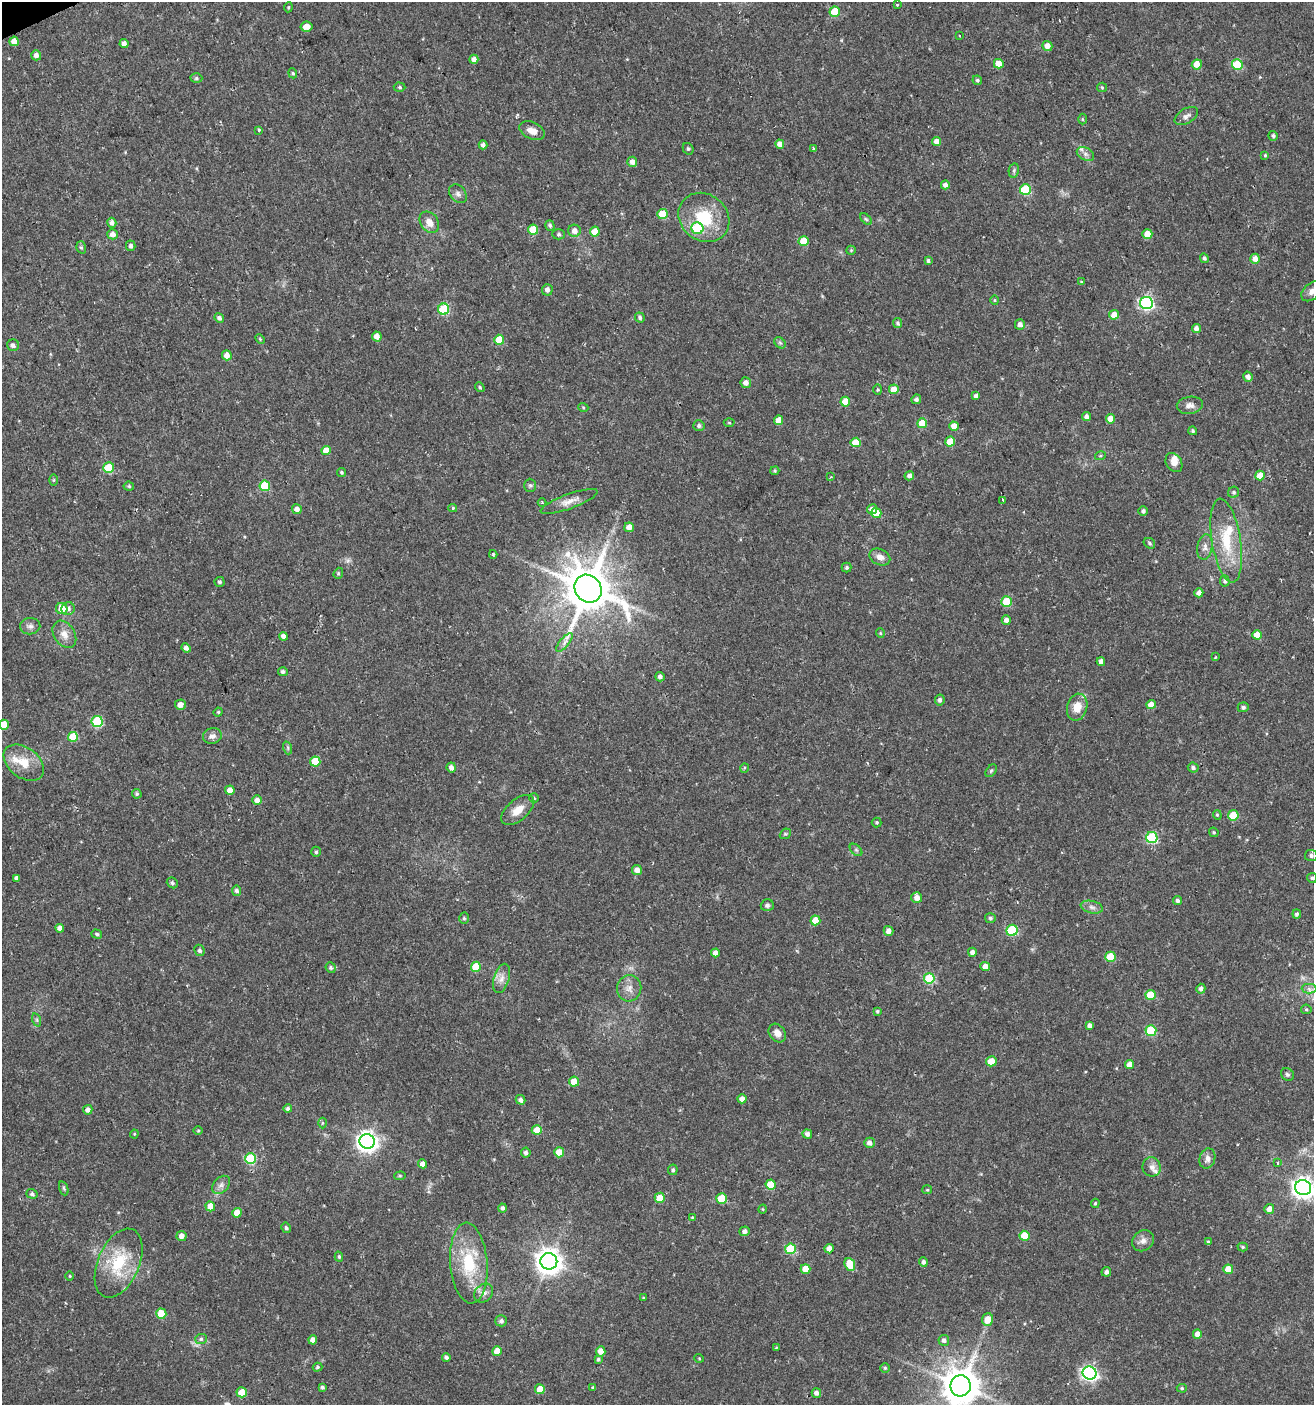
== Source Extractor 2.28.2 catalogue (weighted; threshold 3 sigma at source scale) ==
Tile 11 of 4 x 4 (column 3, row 3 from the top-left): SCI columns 2707-4018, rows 1405-2807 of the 5473 x 5614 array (HDU 1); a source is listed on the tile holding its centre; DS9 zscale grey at full resolution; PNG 1316 x 1407 px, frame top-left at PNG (2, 2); each listed source drawn as its Kron ellipse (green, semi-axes under 4 px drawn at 4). Shown black and unused: <1% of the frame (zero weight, under 2 of 3 exposures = <1% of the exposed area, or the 3 px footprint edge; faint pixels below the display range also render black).
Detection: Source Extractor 2.28.2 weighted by HDU 2 'WHT'; one run over the whole footprint, this tile lists its part. Background 0.0254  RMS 0.0042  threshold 0.0188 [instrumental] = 3 sigma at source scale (4.5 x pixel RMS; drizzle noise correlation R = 1.50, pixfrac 1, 0.0396/0.0396 arcsec/px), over >= 5 px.
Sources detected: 300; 1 too faint to see at this stretch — neither listed nor drawn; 7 inside a brighter listed object's ellipse — not listed separately; the other 292 listed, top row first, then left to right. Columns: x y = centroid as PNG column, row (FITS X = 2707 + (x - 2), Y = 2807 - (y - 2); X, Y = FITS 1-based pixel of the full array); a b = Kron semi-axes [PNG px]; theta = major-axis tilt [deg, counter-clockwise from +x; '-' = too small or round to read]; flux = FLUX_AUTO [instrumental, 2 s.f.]
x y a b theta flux
897 4 3 3 - 0.9
288 7 5 3 - 0.47
835 12 5 5 - 13
306 27 6 5 - 3.6
959 36 3 2 - 0.61
14 41 4 4 - 3.7
124 44 4 4 - 1.9
1047 46 5 5 - 2.8
36 55 5 5 - 1.8
474 59 4 4 - 2.2
999 64 5 4 - 6
1197 64 5 5 - 5.6
1237 65 5 5 - 20
293 73 5 4 - 0.5
196 78 6 5 - 0.72
977 80 5 4 - 0.78
400 87 6 4 -3 0.67
1102 87 5 4 - 0.46
1186 116 13 7 31 1.8
1082 119 5 3 - 0.43
259 130 3 3 - 1.4
532 131 13 8 -25 3.5
1273 136 5 4 - 1
937 142 4 4 - 3.1
780 144 4 4 - 3.2
483 145 4 4 - 1.5
688 149 6 5 - 0.72
813 149 3 3 - 0.83
1085 154 9 6 -27 1.6
1265 155 4 4 - 0.48
632 162 5 5 - 2.1
1014 170 7 5 80 0.81
945 185 4 4 - 1.7
1025 190 5 5 - 25
458 194 10 7 -49 1.7
663 214 5 5 - 10
704 217 27 23 -38 19
866 219 7 4 -44 0.68
429 222 12 8 -55 3.9
112 223 5 4 - 1.8
550 225 5 4 - 0.82
697 228 6 5 - 24
533 230 5 5 - 12
574 231 6 6 - 2.9
595 232 5 5 - 5.8
112 234 5 5 - 2.6
559 234 6 5 - 0.77
1147 234 5 5 - 5.2
804 241 5 5 - 8.5
131 246 5 5 - 1.1
81 247 6 5 - 0.71
851 250 5 4 - 0.48
1204 258 5 4 - 0.85
1255 259 5 5 - 2.9
928 261 4 3 - 0.83
1081 281 4 3 - 0.39
547 290 6 5 - 1.9
1312 291 12 8 41 2.3
994 300 5 3 - 0.43
1146 303 6 6 - 83
444 309 5 5 - 28
1114 315 5 4 - 3.8
640 317 5 4 - 0.84
219 318 5 4 - 1.3
898 323 5 4 - 0.8
1020 324 5 5 - 2.2
1196 328 4 4 - 1.9
377 336 5 4 - 3.1
260 339 6 3 -46 0.43
499 340 5 5 - 9.2
780 343 6 5 - 0.77
13 345 6 5 - 1.5
227 355 5 5 - 3.3
1248 377 5 4 - 1.9
746 383 5 5 - 2.1
480 387 5 4 - 0.6
878 389 5 4 - 0.48
894 389 5 5 - 4.6
976 396 4 4 - 1.4
916 399 5 5 - 1.2
845 402 5 5 - 7.2
1190 405 13 8 9 2.3
583 407 5 3 - 0.4
1086 416 4 4 - 1.5
1110 419 4 4 - 4.3
779 420 4 4 - 4.6
729 423 5 3 - 0.43
922 423 5 5 - 7.1
699 426 5 5 - 0.95
954 426 5 4 - 4.4
1193 431 4 4 - 0.74
856 442 5 4 - 7.6
950 442 5 5 - 8
326 450 5 4 - 4.9
1100 456 5 3 - 0.41
1174 463 10 7 -58 2.8
109 468 5 5 - 17
775 471 5 4 - 0.5
342 472 5 4 - 0.6
1260 475 5 5 - 5.1
909 476 5 4 - 1.5
831 477 4 3 - 0.37
54 480 6 4 89 0.49
530 485 6 6 - 0.86
129 486 5 4 - 0.64
265 486 5 5 - 20
1234 492 6 5 - 0.83
569 501 30 7 20 4
1003 501 4 3 - 5.8
542 503 4 3 - 0.39
453 508 4 3 - 0.75
297 509 5 5 - 2.4
872 509 5 5 - 1.8
1143 511 5 4 - 1.2
876 513 5 5 - 5.6
629 527 5 4 - 2.9
1226 540 42 14 -81 16
1149 543 6 5 - 0.77
1205 547 13 7 80 2.3
493 554 4 3 - 0.65
880 557 11 8 -25 2.9
847 567 5 5 - 0.82
338 573 5 4 - 0.61
1225 581 5 5 - 0.85
219 582 5 5 - 0.82
588 589 15 12 -51 2000
1199 593 4 4 - 2.6
1007 601 5 5 - 15
62 609 6 5 - 6.4
68 609 7 6 - 1.9
1006 620 4 4 - 1.6
30 626 10 8 7 1.7
880 633 5 4 - 0.47
64 634 15 10 -57 3.7
1257 635 5 4 - 4.1
283 636 4 4 - 1.7
564 643 11 4 50 1.8
186 648 5 4 - 2.1
1216 657 3 2 - 0.37
1101 662 4 4 - 2.3
283 672 5 4 - 1.1
660 677 5 4 - 1.4
940 700 5 5 - 1.2
180 705 5 5 - 3.1
1151 705 4 4 - 4.2
1077 707 14 10 75 5.7
1243 707 5 5 - 1.2
218 712 4 4 - 0.45
97 722 5 5 - 31
4 725 5 5 - 7.2
212 736 9 7 14 2.1
73 737 5 5 - 11
288 748 6 4 -72 0.7
315 761 5 5 - 12
24 763 22 15 -37 8.4
451 767 5 4 - 2.1
744 768 5 3 - 0.37
1193 768 5 4 - 1.1
991 771 7 4 53 0.7
230 790 4 4 - 3.3
137 794 5 4 - 0.76
534 798 5 4 - 0.69
257 800 5 4 - 2.4
518 810 20 10 40 5.1
1217 815 5 4 - 0.5
1233 815 5 5 - 11
877 822 5 5 - 0.69
1214 832 5 4 - 0.55
785 834 6 4 42 0.6
1152 838 5 5 - 33
856 850 7 4 -45 0.72
316 852 5 4 - 0.75
1311 856 6 6 - 1.2
637 870 5 5 - 2.5
16 878 4 4 - 1.5
1312 878 5 5 - 0.74
172 883 6 5 - 0.82
236 891 5 4 - 1.3
917 898 5 5 - 3.4
1177 901 5 4 - 0.94
767 905 6 6 - 0.97
1092 907 11 6 -12 1.7
1297 914 4 4 - 0.91
464 918 6 5 - 0.7
990 918 5 5 - 0.82
815 920 5 5 - 6.9
60 928 4 4 - 2.3
1012 930 6 5 - 31
889 931 5 5 - 2
97 934 5 4 - 0.78
199 950 6 5 - 1
972 952 4 4 - 1.8
715 953 4 4 - 2.5
1110 957 5 5 - 13
985 966 5 4 - 3.1
476 967 5 5 - 11
331 968 5 5 - 0.83
502 978 15 8 73 3
929 978 5 5 - 26
629 988 13 12 - 3.6
1201 989 5 4 - 1.5
1309 989 7 4 -1 1.2
1150 995 5 5 - 11
1306 1009 5 5 - 0.57
877 1011 4 3 - 0.67
37 1020 7 4 -72 0.76
1090 1025 4 4 - 1.7
1151 1031 5 5 - 23
777 1033 10 8 -52 3
991 1061 5 5 - 7.8
1129 1064 4 4 - 3.3
1287 1074 7 6 - 0.98
574 1082 5 5 - 6.6
742 1099 4 4 - 2.4
521 1100 5 4 - 1.4
288 1109 4 4 - 1
88 1110 5 4 - 2.1
322 1123 5 3 - 0.5
198 1130 5 3 - 0.41
537 1130 5 5 - 6.2
134 1134 4 4 - 0.41
807 1134 5 4 - 1.7
367 1141 7 7 - 240
869 1143 5 5 - 1.9
559 1152 5 5 - 7.8
526 1153 5 4 - 1.2
1207 1158 10 8 74 2.1
251 1159 5 5 - 28
1277 1163 3 3 - 1
423 1164 4 4 - 2.5
1152 1167 10 9 - 2.1
673 1170 5 4 - 0.81
400 1176 6 4 6 0.55
221 1185 10 7 45 1.8
771 1185 5 5 - 8.8
64 1188 7 4 -71 0.7
1303 1188 8 7 - 280
927 1190 5 4 - 0.47
32 1194 5 4 - 1.1
660 1198 5 5 - 6.9
721 1198 5 5 - 13
1095 1203 5 4 - 0.54
210 1206 5 4 - 4.9
502 1208 4 4 - 1.1
763 1209 5 3 - 0.36
1269 1209 5 5 - 2.9
237 1213 5 5 - 6.1
692 1217 4 3 - 0.36
286 1228 5 4 - 0.72
745 1231 5 4 - 1.7
182 1236 5 5 - 2.4
1024 1236 5 5 - 8.7
1143 1241 11 9 41 2.5
1208 1242 4 3 - 0.83
1243 1247 5 4 - 0.6
790 1249 5 5 - 21
829 1249 5 4 - 2.8
339 1257 5 4 - 0.58
549 1261 8 8 - 460
923 1262 5 4 - 1.2
119 1263 36 20 66 20
469 1263 40 18 -85 21
850 1264 6 5 - 11
805 1269 5 5 - 6
1228 1269 5 5 - 5.6
1106 1272 5 4 - 1.6
70 1276 5 3 - 0.37
484 1293 10 8 46 2.2
643 1298 4 3 - 0.36
161 1314 5 5 - 11
988 1319 6 5 - 5.1
501 1321 6 5 - 1.2
1197 1334 4 4 - 3.4
201 1339 6 5 - 0.91
313 1340 4 4 - 2.6
944 1340 5 5 - 1.4
776 1348 3 3 - 0.36
497 1351 5 4 - 5.2
601 1351 5 5 - 3.3
446 1357 4 4 - 1.1
699 1358 5 3 - 0.35
598 1359 4 4 - 0.73
317 1367 5 4 - 0.73
885 1368 4 4 - 0.63
1090 1373 7 6 - 120
961 1386 10 10 - 1200
322 1387 3 3 - 0.76
593 1388 3 3 - 1.1
1182 1388 5 4 - 0.6
540 1389 5 5 - 7
242 1392 5 5 - 7.6
816 1393 5 4 - 1.6
Isophote crosses this tile's border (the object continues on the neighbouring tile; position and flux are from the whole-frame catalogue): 4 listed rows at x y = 1312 291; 4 725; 1303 1188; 961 1386